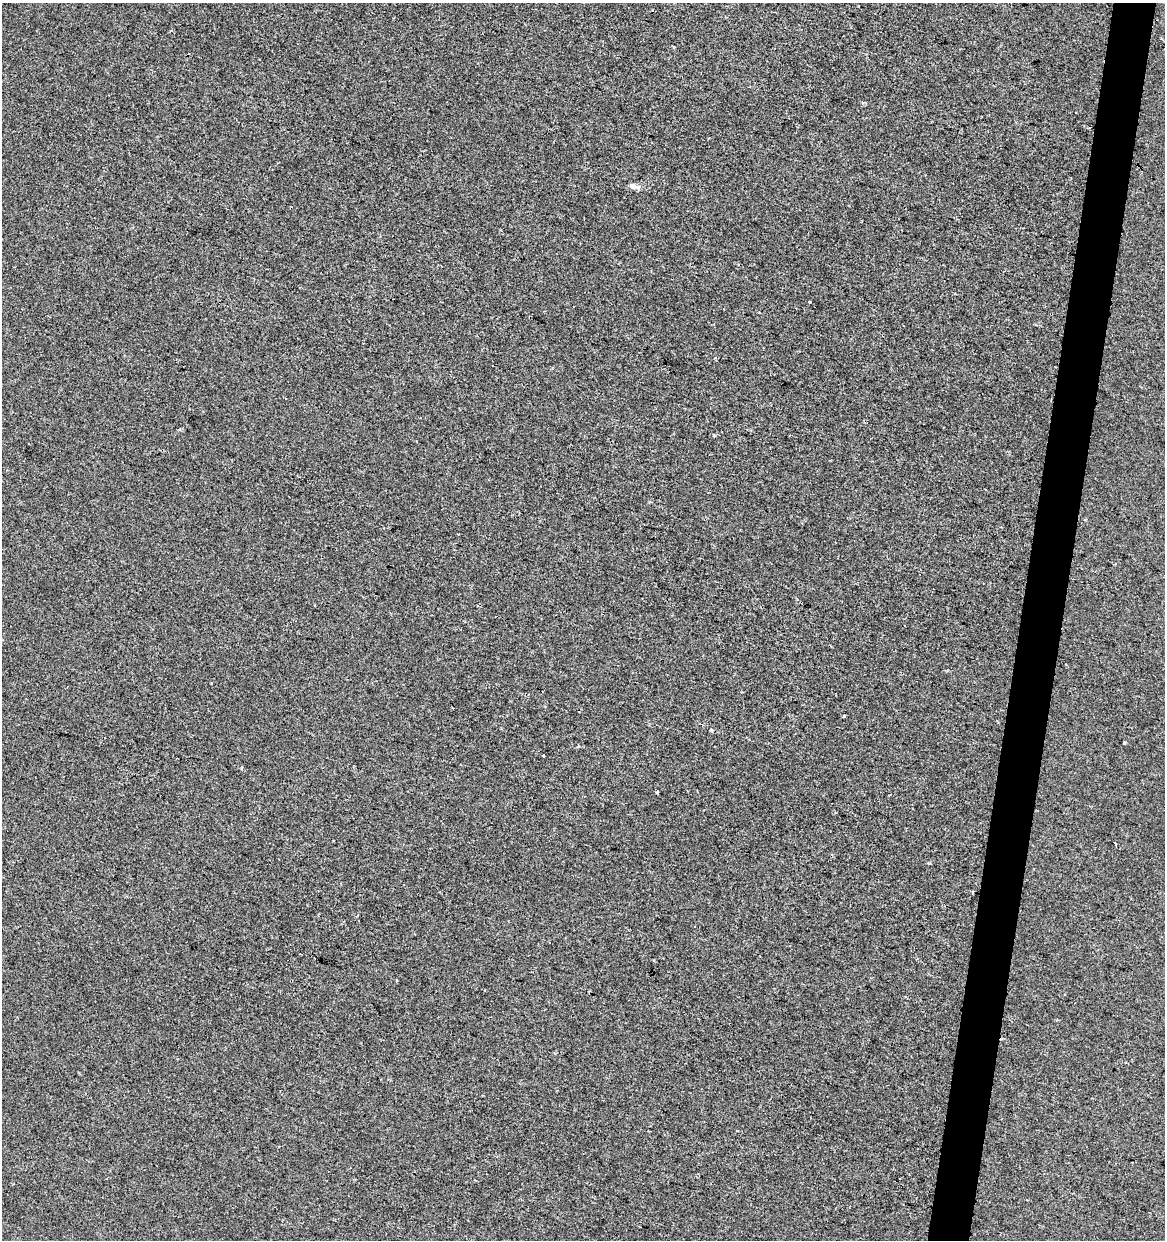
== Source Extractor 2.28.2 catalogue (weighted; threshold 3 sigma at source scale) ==
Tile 10 of 4 x 4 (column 2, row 3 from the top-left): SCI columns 1447-2609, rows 1239-2476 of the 5159 x 4960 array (HDU 1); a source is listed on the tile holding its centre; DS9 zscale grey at full resolution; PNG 1167 x 1242 px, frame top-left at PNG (2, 3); no overlay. Shown black and unused: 4% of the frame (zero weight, under 2 of 3 exposures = <1% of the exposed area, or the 3 px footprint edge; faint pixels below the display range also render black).
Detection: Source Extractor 2.28.2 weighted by HDU 2 'WHT'; one run over the whole footprint, this tile lists its part. Background -6.83e-05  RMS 0.0042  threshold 0.019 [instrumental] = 3 sigma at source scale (4.5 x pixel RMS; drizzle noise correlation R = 1.50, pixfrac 1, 0.0396/0.0396 arcsec/px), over >= 5 px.
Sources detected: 13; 5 cosmic-ray / hot-pixel residue — not listed; the other 8 listed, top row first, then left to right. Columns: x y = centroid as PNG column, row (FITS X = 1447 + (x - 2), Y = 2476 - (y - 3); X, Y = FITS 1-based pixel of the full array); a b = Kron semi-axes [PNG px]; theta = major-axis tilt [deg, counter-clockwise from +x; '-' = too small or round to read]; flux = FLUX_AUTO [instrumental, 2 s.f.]
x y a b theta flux
673 47 3 3 - 0.37
634 186 13 6 -16 2.1
810 302 3 2 - 0.55
714 435 4 3 - 0.97
1124 743 3 3 - 1.3
1115 844 4 3 - 1
973 892 3 2 - 0.47
397 980 3 2 - 0.91